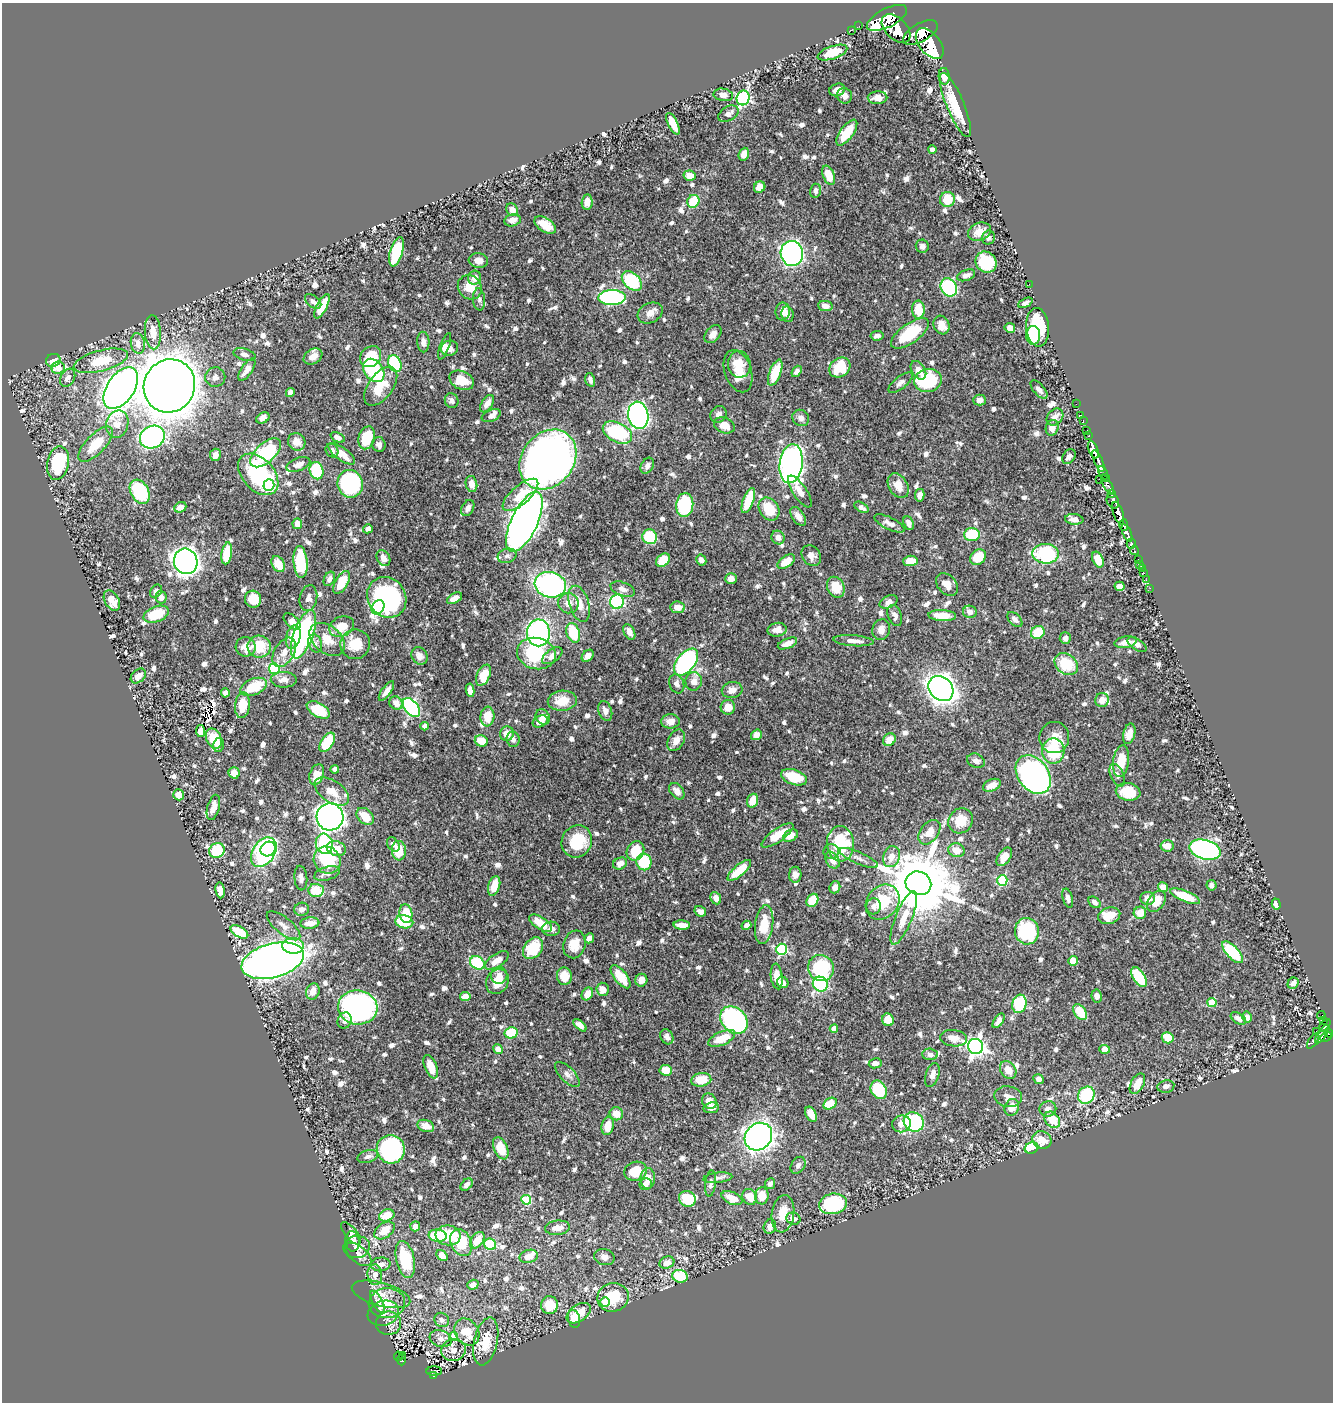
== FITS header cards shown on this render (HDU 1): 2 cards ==
NAXIS1  =                 1331
NAXIS2  =                 1400

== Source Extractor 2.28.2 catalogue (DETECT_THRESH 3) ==
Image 1331 x 1400 px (HDU 1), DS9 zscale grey, 1 PNG px = 1 image px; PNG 1335 x 1404 px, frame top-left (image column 1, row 1400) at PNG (2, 3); each listed source drawn as its Kron ellipse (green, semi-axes under 4 px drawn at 4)
Background 0.451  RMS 0.008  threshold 0.0241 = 3 sigma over >= 5 px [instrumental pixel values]
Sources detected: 910; of the 910, the 500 brightest by FLUX_AUTO listed and drawn (410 fainter detections omitted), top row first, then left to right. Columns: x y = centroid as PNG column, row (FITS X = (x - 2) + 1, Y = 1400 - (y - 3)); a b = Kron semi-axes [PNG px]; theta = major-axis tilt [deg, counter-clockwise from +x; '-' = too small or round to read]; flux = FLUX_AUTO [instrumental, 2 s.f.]
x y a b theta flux
887 18 22 9 27 2500
859 26 2 2 - 5
896 29 17 10 -45 2500
851 30 2 2 - 6.4
920 33 19 9 29 2400
930 44 18 10 -51 2900
832 53 15 6 19 15
944 76 8 5 -85 3.8
837 90 8 6 20 4.9
723 95 10 6 -11 3.1
845 96 8 7 - 3.3
743 98 7 6 - 89
877 98 10 6 1 4.4
955 105 34 8 -67 19
728 114 11 7 30 3.2
673 124 12 5 -63 8.7
847 133 15 6 54 17
932 150 4 4 - 2.2
744 154 7 5 68 6.7
829 175 10 5 -70 11
690 176 6 5 - 6.1
760 187 6 5 - 5
816 191 7 5 76 2.5
947 199 7 7 - 14
693 201 6 6 - 19
587 202 8 5 82 4.4
512 210 7 5 -54 4.8
512 220 8 6 11 4.1
545 225 12 7 -33 8
979 232 12 8 23 5.3
988 238 7 6 - 2.1
922 246 7 6 - 2.4
396 252 15 6 74 27
792 253 12 11 - 210
478 260 10 7 -6 3.7
986 262 11 10 - 25
966 275 9 5 20 2.5
475 278 7 6 - 5.4
632 281 12 7 -42 39
1029 284 2 2 - 3.4
470 287 13 11 -46 9.7
949 287 9 8 - 64
612 297 13 7 1 89
479 299 11 6 -84 2.1
313 301 9 5 -40 2.2
1025 303 7 4 28 2.1
322 306 13 5 62 12
825 306 7 5 -8 2.9
918 310 9 6 -88 11
783 311 9 7 83 4.6
650 313 13 9 28 4.3
787 314 8 6 -82 2.4
942 325 9 7 -63 6.6
1038 327 19 11 -85 34
1010 328 5 4 - 3.2
153 332 17 8 -86 8.2
910 333 22 9 35 27
713 334 10 7 49 3.3
1033 335 9 7 -88 39
877 336 6 4 8 2.1
423 342 10 6 -86 2.4
138 343 10 7 -79 3.9
445 346 14 4 69 2.3
449 348 9 7 17 4.2
244 354 11 6 -17 2.2
313 356 10 7 31 4.8
371 357 11 9 44 17
53 360 7 6 - 4.9
101 361 28 10 15 17
395 364 9 6 -67 40
739 364 13 11 -81 11
840 367 11 9 37 20
58 368 6 6 - 5.9
247 370 13 5 56 4.2
374 370 13 9 -53 42
918 370 10 6 -57 5
738 371 22 13 -71 11
797 371 6 4 51 2.3
775 373 14 5 68 16
215 377 10 9 - 2.4
68 378 10 7 61 2.7
462 380 13 9 -26 13
590 380 7 4 -74 2.1
928 380 14 11 16 37
900 383 14 6 38 2.2
169 386 27 25 63 1300
381 386 22 12 54 14
121 388 23 13 56 540
1039 389 11 5 -48 2.8
290 393 5 4 - 3.6
980 400 6 5 - 2.5
452 401 7 6 - 2.3
487 404 10 5 57 3.9
1076 404 2 2 - 7
718 414 9 7 46 2.6
638 415 13 10 -81 220
1081 415 3 2 - 7.2
491 416 10 5 23 2
1055 417 9 7 47 3.1
263 418 7 5 30 3.2
801 418 9 8 - 2.9
1083 421 3 2 - 9.4
117 424 14 11 74 6.1
724 425 11 7 -21 6.9
1052 428 8 6 73 3.8
1086 431 4 3 - 25
617 432 16 9 -27 47
1089 436 3 3 - 28
152 437 13 11 27 140
338 437 8 4 -25 2.4
367 438 11 8 73 14
297 442 9 8 - 4.9
96 444 22 9 46 14
379 444 7 6 - 2.4
1093 450 9 5 -69 890
332 451 7 6 - 2.1
265 453 19 9 42 41
342 454 16 6 -36 7.4
215 455 6 5 - 2.5
1069 457 8 6 55 2.1
548 459 32 26 52 420
1098 461 11 3 -67 630
58 463 17 10 79 37
298 464 12 6 19 3.6
791 464 20 11 82 200
647 466 8 6 59 2.3
316 471 9 6 -77 26
1103 473 7 3 -62 97
258 474 24 15 -47 59
1105 478 4 2 - 56
1100 479 3 3 - 53
350 484 14 12 -71 64
471 484 8 5 -77 4
1107 484 10 4 -59 220
269 485 6 5 - 71
898 486 13 9 -59 7.2
800 491 19 7 -56 5.3
140 492 13 9 -60 32
1111 493 4 3 - 170
520 495 22 9 41 13
920 495 6 4 79 3.2
748 500 13 5 69 16
1113 501 8 6 -61 420
685 505 12 8 83 33
180 507 6 5 - 3.7
861 507 8 4 -32 2.2
468 508 8 6 62 2.6
769 509 12 9 -55 14
1118 513 12 5 -72 1100
798 516 11 6 -55 3.3
1074 519 9 5 -7 3.2
524 522 32 13 65 700
889 523 16 6 -26 3.3
909 523 7 5 -66 2.7
297 524 5 5 - 4.2
1124 525 6 3 -88 130
368 529 5 4 - 2.4
1127 533 9 4 -67 640
972 534 8 6 4 20
650 537 7 7 - 22
778 537 7 6 - 3.3
1131 543 5 4 - 180
1134 551 4 3 - 66
227 553 11 5 81 17
1045 554 13 10 -4 47
507 556 9 7 16 2.1
811 556 11 9 -53 3.9
978 557 9 7 42 12
383 558 8 6 -58 3.7
663 560 7 5 41 14
701 560 6 5 - 2.8
1098 560 8 5 -66 9.3
1138 560 3 2 - 19
186 561 13 11 -70 440
910 561 7 5 3 6.8
300 562 16 7 -85 29
786 562 10 5 34 9
278 564 8 6 -58 8.6
1140 564 3 2 - 6.3
1142 568 3 2 - 2.4
1144 573 2 2 - 3.8
731 578 6 5 - 2.8
329 579 7 5 63 2
1146 580 2 2 - 5.8
342 582 13 6 59 12
947 584 13 9 -47 5.6
550 585 16 12 -14 110
1119 586 5 4 - 4.6
836 587 11 8 -63 10
1150 588 2 2 - 4.7
623 589 13 6 -20 2.8
156 591 7 5 54 2.2
161 597 6 5 - 3.2
387 597 21 18 -54 73
308 598 13 8 79 3.2
454 598 8 5 29 4.2
253 599 8 8 - 11
112 600 11 7 -60 8.6
617 602 7 7 - 50
889 602 9 5 27 2.8
568 603 10 10 - 4.4
579 604 19 10 -73 7.4
378 607 7 6 - 64
678 607 7 5 -6 6.1
970 612 7 6 - 3.1
156 614 13 7 21 17
895 616 11 6 -70 2.7
942 616 14 5 -3 10
1015 619 9 5 -43 2.1
292 622 10 6 -44 5.5
342 626 13 9 24 9.4
777 630 9 7 10 4.1
881 630 10 8 71 4.3
629 632 8 5 -62 3.9
1038 632 7 6 - 14
538 633 13 11 -89 110
573 633 10 6 -72 19
303 634 25 9 70 95
293 637 12 7 77 13
1065 638 6 5 - 2.6
327 639 20 13 -40 11
854 641 20 5 -4 4.1
1126 642 11 5 10 4.9
315 643 9 6 -74 2.3
787 643 10 5 22 4.7
355 644 15 14 - 14
1137 644 11 5 -33 2.5
246 647 10 9 - 6.6
259 647 11 11 - 14
284 652 16 10 58 5.7
536 653 19 15 -14 34
419 656 9 7 -56 3.4
552 656 12 6 36 3.7
588 656 7 5 48 3.1
686 662 16 9 51 110
1066 664 13 10 -37 19
274 669 5 5 - 54
483 675 11 6 64 13
138 676 8 6 42 4.5
284 680 13 8 -2 3.7
694 681 9 8 - 4.4
677 684 10 7 -69 2.5
253 687 14 8 23 18
941 689 14 11 -46 450
470 690 7 4 -83 4.1
732 690 10 8 13 4.6
386 691 11 4 54 3.9
225 693 4 4 - 2.1
1102 700 7 6 - 5
562 701 14 10 5 10
396 703 7 6 - 4.9
242 705 13 7 85 11
411 707 11 6 -51 95
728 707 7 7 - 4.5
318 710 12 7 -30 16
605 711 10 6 -71 3.1
487 716 10 7 85 9.1
543 717 8 6 -54 4.6
540 721 8 5 27 3.7
670 721 9 7 0 4.2
424 726 4 4 - 3.5
201 731 6 4 -82 5
507 734 7 7 - 5.5
1129 734 10 6 75 4.5
756 735 6 5 - 3.8
1054 738 15 15 - 8.1
214 739 10 7 -64 15
513 739 8 6 -78 2.3
676 740 11 8 61 4.3
889 740 7 6 - 6.3
481 741 6 5 - 8.3
327 742 11 6 56 20
219 745 7 5 78 2.1
1053 751 12 11 - 26
976 761 9 6 -25 2.8
1121 761 16 8 83 11
335 769 4 4 - 3.1
234 773 5 5 - 5.1
317 774 10 7 69 8
1033 774 21 15 -53 160
1117 775 12 6 -65 2
794 777 13 7 -19 18
992 785 9 6 24 5.9
677 791 9 6 -51 3.7
332 792 19 10 -34 7.7
1128 792 12 8 -11 16
179 795 5 5 - 6.5
753 801 7 5 71 7.2
213 807 13 6 74 5
365 816 10 7 -43 11
330 817 13 13 - 460
961 821 13 12 - 12
929 832 14 9 53 7.6
777 835 19 6 35 12
790 836 8 5 30 6.6
577 841 16 15 - 20
324 844 10 8 -74 36
393 844 8 5 -55 2.2
840 844 17 13 -86 33
1167 846 6 5 - 4.8
268 849 8 7 - 45
336 849 9 7 -18 8.2
217 850 8 7 - 23
956 850 8 7 - 7.1
1205 850 16 9 -15 150
399 851 10 7 -85 12
635 851 10 8 59 16
264 852 16 11 57 120
831 852 8 7 - 2.2
891 857 11 8 71 5.7
1004 857 10 6 57 6.8
859 858 20 6 -24 3.7
327 860 14 13 - 29
832 860 9 6 -58 5.3
644 862 8 7 - 20
620 863 7 5 24 4.2
739 870 15 5 40 14
327 873 13 6 16 3
795 875 8 6 88 2.9
301 878 12 6 -84 2.7
1002 880 5 5 - 38
918 883 13 11 -22 5800
1211 885 5 5 - 2.2
494 886 10 6 74 9.1
835 887 6 5 - 3.8
1163 887 5 4 - 5.7
220 890 8 4 -84 4.3
316 890 7 6 - 13
1185 896 16 5 -22 17
716 898 6 5 - 3.3
1068 898 10 5 -74 2.6
1148 898 7 6 - 4.3
812 900 7 5 56 13
1156 901 12 8 53 8.9
883 902 19 15 50 20
1095 902 7 5 -39 2.2
1276 904 5 4 - 3.8
874 906 8 7 - 2.6
302 909 7 6 - 2.7
700 911 6 5 - 2.5
1140 913 6 6 - 7.4
406 914 9 6 -81 14
1109 916 11 8 16 10
904 918 28 8 68 9.5
404 922 9 6 -10 15
310 923 9 5 5 5.6
541 923 13 6 -32 11
682 925 8 4 -4 4.8
746 925 5 4 - 2.6
764 925 19 9 83 13
284 926 20 8 -39 4.4
551 929 9 7 4 2.7
1027 931 13 12 - 40
239 932 10 5 -30 17
589 938 5 4 - 3.3
574 944 14 11 72 8.3
293 946 11 7 -1 10
533 948 12 8 51 16
781 949 5 5 - 58
1233 952 14 6 -47 31
497 960 13 6 33 6.6
273 961 32 17 15 500
1073 961 5 5 - 7.5
477 963 8 6 -31 36
821 968 13 12 - 34
499 975 8 8 - 4.2
564 976 9 7 -83 9.1
777 976 13 6 -83 6.5
621 977 14 6 -52 13
1139 977 11 6 -57 21
641 980 6 6 - 3.8
497 982 13 11 56 7.9
783 982 6 5 - 2.2
1293 983 6 5 - 3.3
820 984 8 7 - 46
603 989 6 6 - 4.1
313 991 8 6 71 5.9
587 994 7 5 61 5.8
465 996 5 4 - 4.2
1097 996 6 5 - 2.6
1212 1002 4 4 - 14
1019 1004 9 7 76 30
358 1007 20 17 -7 150
1080 1012 9 5 -52 15
1321 1015 4 2 - 5.3
1247 1017 5 4 - 3.4
1238 1018 8 5 -33 2.7
345 1020 8 6 64 2.8
734 1020 15 12 -45 97
888 1020 6 5 - 7.2
1323 1020 3 3 - 47
999 1021 8 4 55 2.8
580 1025 8 4 -43 3.1
1325 1025 7 3 46 110
834 1029 4 4 - 6.2
1316 1031 3 2 - 7.5
511 1033 6 5 - 19
1329 1033 4 3 - 41
1322 1034 10 4 57 120
667 1037 8 6 -61 2.5
1326 1037 6 3 25 6.4
722 1038 14 6 25 13
954 1038 13 8 -7 5.6
1168 1038 6 5 - 11
1313 1041 9 4 55 69
975 1046 8 7 - 260
498 1049 5 4 - 3.7
1105 1049 5 4 - 8.1
930 1054 7 6 - 2.1
875 1063 6 5 - 2.5
431 1067 12 6 -69 7.8
666 1070 6 5 - 7.2
1008 1070 9 7 -55 6.2
567 1074 16 7 -46 2.7
932 1075 12 6 73 3.3
1039 1079 5 5 - 2.8
701 1080 10 6 9 11
1137 1084 11 6 62 7
1166 1086 8 6 10 2.1
879 1090 10 7 -60 32
1086 1095 9 8 - 30
1008 1097 14 10 -7 4.3
709 1101 8 7 - 5.5
830 1104 7 5 33 11
1012 1107 9 7 65 5.8
711 1108 8 5 8 3.6
1048 1109 8 7 - 3.2
616 1114 7 6 - 6.7
811 1114 8 5 -63 5.4
1052 1120 9 7 -47 9.6
914 1122 10 9 - 64
901 1124 9 8 - 3.4
426 1126 9 6 -20 6
608 1126 9 6 75 8.2
758 1137 15 13 45 330
1042 1140 10 8 -29 7.7
501 1148 12 6 -66 13
1031 1148 7 5 22 20
391 1149 14 14 - 110
368 1156 10 6 16 2.2
798 1165 9 6 56 2.1
636 1171 11 9 19 13
718 1178 14 5 6 2.1
648 1179 10 7 89 4.2
711 1183 13 5 83 2.1
646 1184 6 5 - 2.7
770 1184 5 5 - 2.2
467 1185 7 5 45 2.2
762 1196 8 6 88 9.3
750 1197 8 7 - 8.4
732 1198 11 6 -23 7.2
687 1199 8 7 - 18
526 1200 5 5 - 31
833 1204 14 10 9 41
783 1214 19 11 82 11
387 1215 8 5 22 10
793 1219 7 6 - 3.2
415 1226 5 5 - 3.9
770 1227 7 6 - 3.5
558 1228 12 7 6 6.2
384 1230 11 7 36 8.8
351 1233 14 6 -49 2.2
448 1235 12 10 -7 17
438 1236 9 6 -7 23
477 1240 9 6 54 8.9
352 1241 10 7 -81 2.3
461 1243 14 10 -63 18
490 1244 6 5 - 27
357 1247 13 11 10 3.9
358 1255 15 8 -40 3.8
442 1256 6 4 -46 5.7
529 1256 9 6 15 6.7
604 1257 10 8 -14 3.3
405 1259 19 9 -78 28
667 1263 7 6 - 4.2
381 1264 10 7 5 3.3
375 1275 10 7 -86 4.5
680 1276 8 6 -12 19
473 1285 5 5 - 3
381 1294 30 11 -15 9.1
613 1297 16 14 14 18
377 1302 12 5 -61 2.1
605 1302 5 4 - 12
387 1303 18 15 6 15
550 1305 9 8 - 15
383 1313 16 12 18 5.3
579 1313 13 8 35 9.8
574 1319 9 6 -75 9.9
442 1320 8 6 -38 2.2
388 1323 12 11 - 4.2
467 1332 14 11 -55 11
454 1336 4 4 - 11
441 1339 11 8 -18 3
486 1341 24 11 77 12
453 1350 12 10 17 3.7
403 1355 3 3 - 15
398 1356 5 3 - 17
402 1360 6 4 88 38
434 1371 8 4 0 32
433 1375 4 3 - 24
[410 fainter detections neither listed nor drawn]